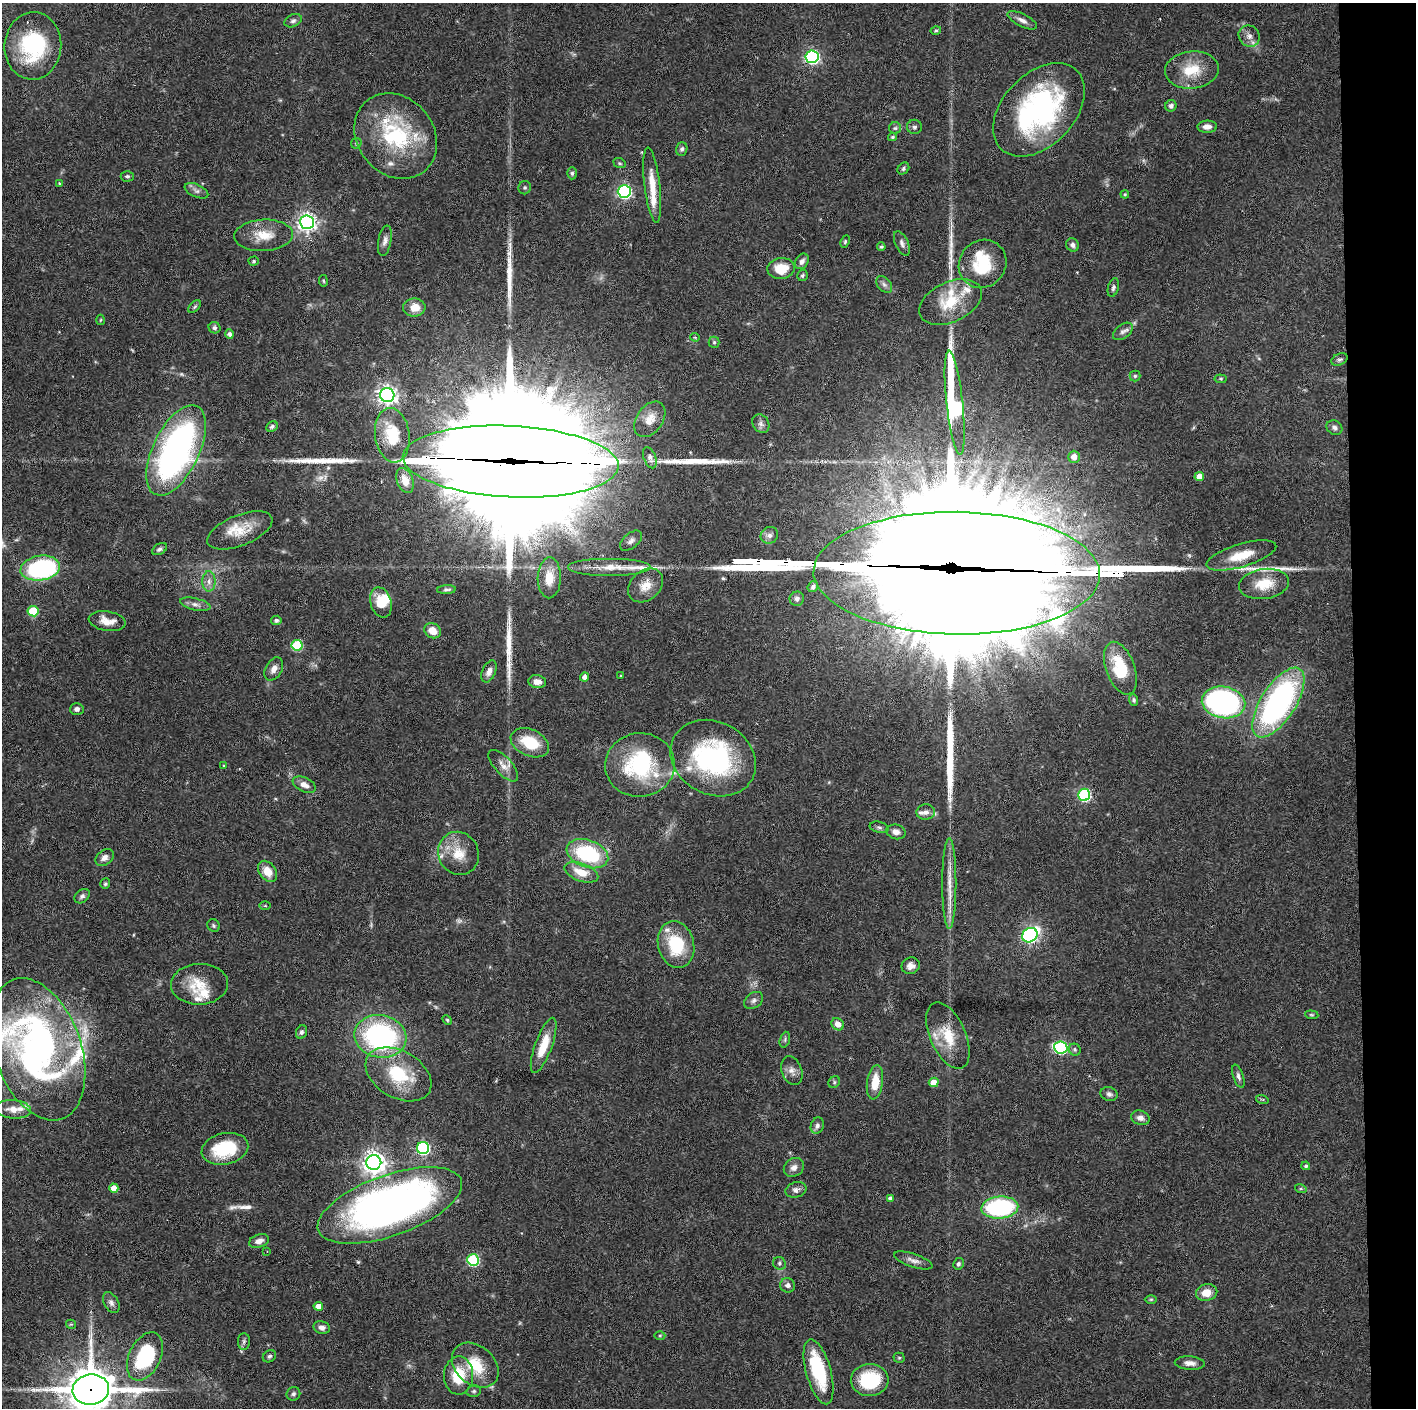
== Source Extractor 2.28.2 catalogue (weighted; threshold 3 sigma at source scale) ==
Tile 6 of 3 x 3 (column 3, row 2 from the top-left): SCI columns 2829-4242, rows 1406-2811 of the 4242 x 4218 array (HDU 1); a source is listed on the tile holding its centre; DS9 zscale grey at full resolution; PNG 1418 x 1410 px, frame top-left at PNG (2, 3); each listed source drawn as its Kron ellipse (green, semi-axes under 4 px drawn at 4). Shown black and unused: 4% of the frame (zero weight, under 3 of 6 exposures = <1% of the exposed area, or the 3 px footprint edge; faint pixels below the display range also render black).
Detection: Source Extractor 2.28.2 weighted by HDU 2 'WHT'; one run over the whole footprint, this tile lists its part. Background 0.0524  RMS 0.0025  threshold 0.0103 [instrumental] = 3 sigma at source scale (4.09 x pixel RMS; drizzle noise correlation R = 1.36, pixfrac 0.8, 0.05/0.05 arcsec/px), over >= 5 px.
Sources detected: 223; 5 too faint to see at this stretch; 6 inside a brighter object's white glare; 1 cosmic-ray / hot-pixel residue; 10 long thin detections or spike segments (spike, bleed or trail) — neither listed nor drawn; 19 inside a brighter listed object's ellipse — not listed separately; the other 182 listed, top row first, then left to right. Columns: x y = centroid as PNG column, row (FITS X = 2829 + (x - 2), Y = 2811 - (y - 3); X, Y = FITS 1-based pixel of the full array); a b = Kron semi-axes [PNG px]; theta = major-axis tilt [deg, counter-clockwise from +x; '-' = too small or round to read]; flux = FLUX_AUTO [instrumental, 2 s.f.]
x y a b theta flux
1022 20 16 6 -27 1.4
293 21 9 6 26 0.71
936 30 5 4 - 0.29
1249 36 11 10 - 1.6
33 46 34 28 85 21
812 57 6 6 - 51
1192 70 27 18 5 7.4
1171 106 6 5 - 0.73
1039 110 54 36 46 48
914 127 7 7 - 0.67
1207 127 10 6 2 1.3
895 128 6 6 - 0.46
396 136 45 38 -51 25
892 137 4 3 - 0.36
356 143 6 5 - 0.36
682 149 7 5 70 0.59
620 163 6 5 - 0.4
903 168 6 5 - 0.5
572 173 6 5 - 0.44
127 176 6 5 - 0.56
59 183 4 3 - 0.18
652 185 38 8 -83 4.8
525 188 7 6 - 0.45
196 191 12 6 -24 0.91
624 191 6 6 - 53
1125 194 4 3 - 0.26
307 222 7 7 - 110
264 235 29 15 3 5.3
385 241 15 6 79 1.2
845 241 6 4 64 0.34
902 243 13 6 -65 0.92
1072 245 7 6 - 0.77
881 247 4 3 - 0.5
254 261 5 4 - 0.34
802 261 8 6 58 0.93
983 264 25 23 49 11
781 268 13 10 7 5.5
802 276 5 5 - 0.41
323 281 6 3 -81 0.26
884 285 9 6 -49 0.85
1113 288 9 5 75 0.61
950 302 33 20 24 9.4
195 307 8 4 45 0.47
414 308 11 9 0 3.1
101 320 5 3 - 0.24
214 328 6 5 - 0.54
1123 331 11 7 37 0.96
230 334 5 4 - 0.87
695 337 4 4 - 0.24
714 342 5 5 - 0.36
1339 360 8 5 24 0.58
1135 376 5 5 - 0.42
1221 379 6 4 -5 0.3
387 395 7 7 - 110
955 403 52 8 -84 60
650 419 19 13 55 3.2
761 424 10 8 -55 0.98
272 426 6 5 - 0.56
1334 428 8 7 - 0.82
392 435 27 17 -83 7.6
176 450 49 23 64 79
1074 457 6 6 - 1.9
650 458 11 6 -69 0.97
511 461 108 35 -3 19000
1199 476 4 4 - 2.9
405 481 13 8 -70 2.6
240 530 34 15 22 6
769 535 9 8 - 1.2
631 541 13 7 39 1.1
160 549 8 5 32 0.58
1241 555 36 11 17 6.3
610 567 42 9 0 5
40 568 20 12 10 36
957 573 143 61 -1 21000
549 578 20 11 88 4.4
209 581 10 6 90 1.2
1264 584 25 15 9 5.9
646 585 19 14 42 3.7
813 587 6 5 - 0.65
447 590 9 4 4 0.58
797 599 7 7 - 0.77
381 602 15 10 -74 4.4
195 604 15 6 -13 1.2
33 611 5 5 - 10
276 620 5 4 - 0.47
107 621 19 9 -9 2.7
433 631 9 7 -32 2.6
297 645 5 5 - 15
1120 668 27 14 -70 11
274 669 12 8 59 1.7
489 671 12 6 66 1.3
621 676 3 2 - 0.2
585 677 4 4 - 1.3
537 682 9 6 -8 1.6
1134 700 5 4 - 0.49
1223 702 22 16 -10 66
1278 703 40 17 57 65
77 709 7 6 - 0.86
530 743 20 13 -24 7.9
713 758 44 36 -28 36
224 765 4 3 - 0.25
640 765 35 32 5 24
503 766 20 8 -47 2.2
304 785 12 7 -26 1.7
1084 795 6 6 - 30
926 812 9 7 4 1.2
879 827 10 5 -13 0.61
896 832 10 7 -14 1.4
459 853 22 20 -64 5.6
587 854 21 13 -19 21
105 858 10 7 39 1.2
267 871 11 8 -52 3.3
581 872 18 8 -19 4.3
949 883 45 7 90 4.6
105 884 5 5 - 0.42
82 896 8 6 39 0.7
265 906 5 3 - 0.25
213 925 7 6 - 0.44
1030 935 8 6 39 55
676 944 24 18 -76 12
911 966 9 8 - 1.4
199 984 28 20 2 6.3
754 1000 10 7 35 0.87
1312 1015 7 4 -6 0.32
447 1020 5 4 - 0.32
838 1024 7 5 -44 1.8
302 1032 7 5 67 0.66
380 1036 26 21 -12 43
948 1036 35 18 -66 7.7
785 1040 8 5 72 0.44
544 1045 29 8 70 5.8
1061 1047 6 6 - 32
38 1049 74 43 -71 96
1075 1050 6 5 - 0.55
792 1071 15 10 -70 1.7
399 1074 35 23 -30 13
1238 1076 12 5 -72 0.81
834 1082 6 5 - 0.39
875 1082 17 8 81 4.8
934 1082 5 4 - 2.6
1109 1094 8 7 - 0.77
1262 1099 6 4 -18 0.29
13 1109 18 9 -4 2.6
1140 1118 9 7 -17 1.2
817 1125 8 6 72 0.88
423 1148 6 6 - 40
225 1149 24 15 13 12
374 1163 7 7 - 180
1306 1166 4 4 - 0.47
794 1167 11 9 36 1.4
114 1188 4 4 - 2.5
1301 1189 6 4 -18 0.31
796 1190 11 7 17 1.1
890 1198 4 4 - 0.76
390 1205 76 30 19 150
1000 1207 18 11 5 29
259 1241 10 6 18 1.4
267 1251 3 2 - 0.18
473 1260 6 5 - 26
913 1260 20 6 -18 1.4
779 1263 7 6 - 0.58
958 1264 6 5 - 0.56
788 1285 7 7 - 0.92
1207 1293 11 8 13 2.9
1151 1299 6 4 1 0.31
111 1303 11 7 -60 1
318 1306 4 4 - 2.1
71 1324 5 4 - 0.27
322 1327 8 6 -10 1.1
660 1335 5 3 - 0.25
244 1341 8 6 89 0.61
145 1356 25 16 64 21
269 1356 7 5 33 0.51
899 1358 5 5 - 0.32
1190 1363 15 6 -4 1.5
475 1365 26 19 -41 7.9
819 1372 33 12 -74 15
459 1375 19 14 89 7.6
870 1380 19 16 4 14
91 1390 18 15 8 980
474 1391 7 5 14 0.5
293 1394 7 6 - 0.62
Overlapping masked pixels (flux is a lower limit): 3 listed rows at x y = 511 461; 957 573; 91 1390
Isophote crosses this tile's border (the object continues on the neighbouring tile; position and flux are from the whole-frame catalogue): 1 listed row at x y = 91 1390